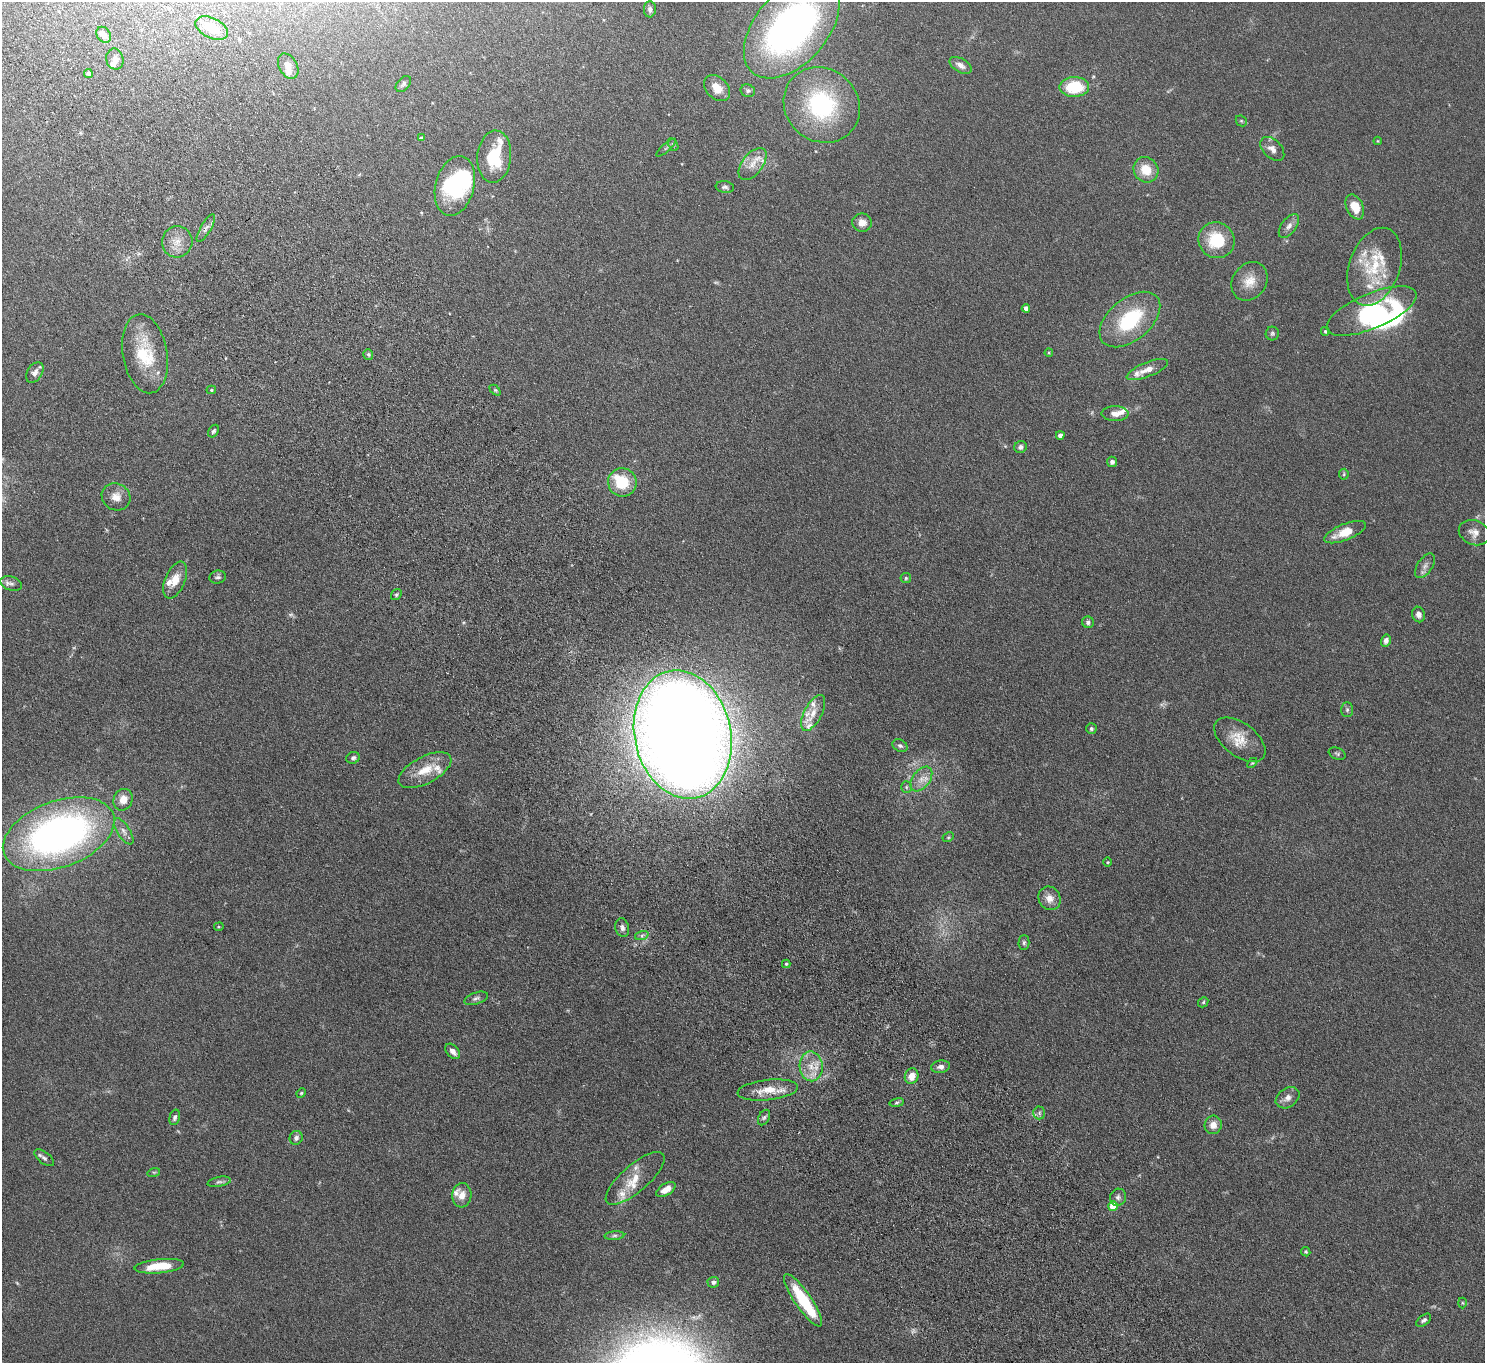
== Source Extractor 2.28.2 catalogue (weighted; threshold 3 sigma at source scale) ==
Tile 11 of 4 x 4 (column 3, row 3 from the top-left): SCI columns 3020-4502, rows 1565-2925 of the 6036 x 5989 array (HDU 1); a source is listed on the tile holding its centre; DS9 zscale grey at full resolution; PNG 1487 x 1365 px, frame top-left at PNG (2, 2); each listed source drawn as its Kron ellipse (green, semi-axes under 4 px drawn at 4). Shown black and unused: <1% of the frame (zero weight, under 4 of 8 exposures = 3% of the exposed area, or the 3 px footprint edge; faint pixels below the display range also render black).
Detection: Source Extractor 2.28.2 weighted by HDU 2 'WHT'; one run over the whole footprint, this tile lists its part. Background 0.122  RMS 0.0068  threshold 0.0279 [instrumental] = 3 sigma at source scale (4.09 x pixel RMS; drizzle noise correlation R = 1.36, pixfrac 0.8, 0.05/0.05 arcsec/px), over >= 5 px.
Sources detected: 147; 5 too faint to see at this stretch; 4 inside a brighter object's white glare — neither listed nor drawn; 22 inside a brighter listed object's ellipse — not listed separately; the other 116 listed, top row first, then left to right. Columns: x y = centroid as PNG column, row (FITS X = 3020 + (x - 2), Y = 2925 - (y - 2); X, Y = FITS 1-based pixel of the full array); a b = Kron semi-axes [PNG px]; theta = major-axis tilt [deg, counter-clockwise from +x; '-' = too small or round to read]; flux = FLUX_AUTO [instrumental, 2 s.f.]
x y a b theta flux
650 9 8 6 88 2.1
212 28 17 10 -26 14
792 28 59 36 49 240
104 35 9 6 -56 2.6
115 59 10 8 -77 2.9
960 65 12 6 -30 3.6
288 66 13 9 -61 3.8
88 74 4 4 - 1.8
403 84 9 6 48 1.6
1074 87 15 10 1 26
717 88 15 10 -46 7.6
748 91 7 6 - 1.4
822 105 40 36 -42 66
1241 121 6 5 - 0.92
421 138 4 3 - 1.2
1378 141 4 4 - 0.54
673 144 7 4 -62 0.93
666 148 12 2 41 0.91
1272 149 14 9 -44 4.2
494 157 26 17 84 25
753 164 19 10 53 7.3
1146 170 13 12 - 11
455 186 30 19 75 42
725 187 9 5 -8 1.6
1355 207 13 8 -66 11
862 223 10 9 - 5
1289 226 14 7 54 3.4
206 228 16 5 60 2.4
1216 240 18 17 - 24
177 242 16 15 - 7.6
1375 267 40 25 71 32
1250 281 20 17 56 9.8
1026 308 4 4 - 3
1372 311 48 17 23 63
1130 320 35 21 40 42
1325 331 4 4 - 0.81
1272 333 7 6 - 1.2
1049 353 4 4 - 0.58
145 354 40 22 -80 29
368 354 5 5 - 1.1
1147 369 22 7 21 6.5
35 372 11 7 57 3.2
211 390 5 4 - 0.79
495 390 6 4 -44 0.97
1115 414 13 7 -1 4.6
213 431 7 5 55 1.2
1060 435 4 4 - 3.1
1020 447 6 6 - 1.9
1112 462 5 5 - 2.1
1344 474 5 5 - 0.82
622 482 14 14 - 20
116 497 15 13 -28 6.2
1345 532 22 8 22 12
1474 533 16 12 -22 5.2
1425 566 14 7 56 2.9
218 577 8 6 10 1.6
906 578 5 5 - 0.89
175 580 19 10 67 7.9
11 583 11 7 -19 2.3
396 595 6 4 54 0.95
1419 614 8 6 -71 2.8
1088 622 6 5 - 1.6
1386 640 6 5 - 3
1347 710 7 6 - 1.4
813 713 19 9 62 6.4
1091 729 5 5 - 1.3
683 735 65 48 -77 1800
1240 740 30 16 -37 13
900 746 8 5 -28 1.7
1337 754 9 5 -22 1.2
353 758 7 6 - 1.6
1252 763 6 3 44 0.71
425 770 29 13 28 14
921 779 14 8 52 5.5
906 787 6 5 - 0.95
123 800 11 9 64 6.1
124 831 15 6 -57 3.1
59 834 58 33 20 270
948 837 6 4 28 0.79
1107 862 4 3 - 0.54
1049 898 12 10 -58 5.2
219 927 5 2 - 0.53
622 928 9 7 -77 2.3
642 935 7 4 20 1.4
1024 943 7 5 89 1.2
786 964 4 4 - 0.79
476 998 12 5 18 1.9
1203 1002 5 4 - 0.85
453 1051 9 5 -47 3.4
811 1066 15 11 -87 8.9
941 1067 9 6 9 2.5
912 1076 8 6 69 6.5
768 1090 30 10 6 11
301 1093 5 4 - 0.75
1288 1098 13 9 35 3.9
897 1103 7 4 9 1.1
1039 1113 6 6 - 1.5
175 1117 8 5 74 1.7
764 1117 8 5 62 1.5
1213 1125 9 8 - 5.3
296 1138 7 6 - 2.1
44 1158 11 5 -37 2.1
154 1172 6 4 17 0.8
635 1178 37 13 41 13
219 1182 12 5 10 1.5
666 1190 11 5 32 6.2
462 1195 12 9 86 5.6
1118 1197 9 8 - 2.2
1113 1206 5 5 - 12
614 1236 10 4 5 1.4
1306 1252 5 4 - 0.84
159 1266 25 7 6 16
713 1282 6 5 - 1.9
803 1300 31 8 -55 33
1462 1303 5 3 - 0.61
1424 1320 8 5 37 1.5
Isophote crosses this tile's border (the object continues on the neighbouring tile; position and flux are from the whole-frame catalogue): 1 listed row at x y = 792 28